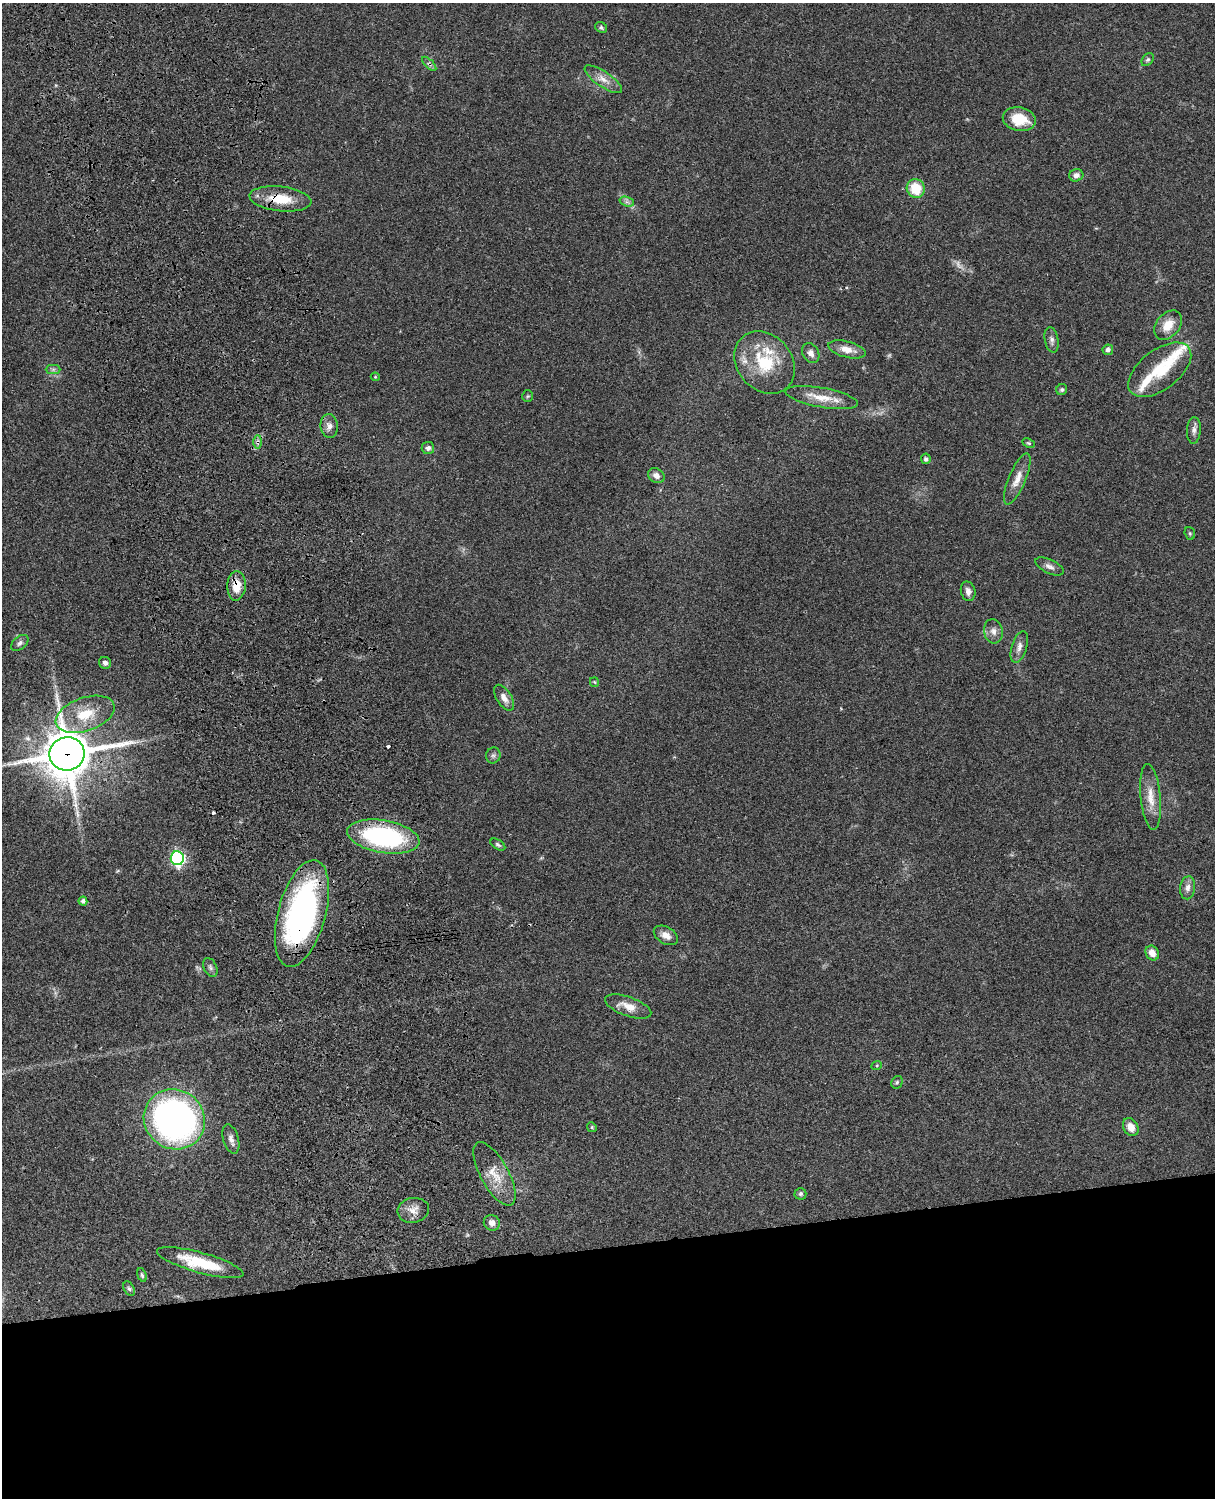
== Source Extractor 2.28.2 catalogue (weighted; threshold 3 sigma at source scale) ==
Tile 11 of 4 x 3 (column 3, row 3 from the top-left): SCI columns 2545-3757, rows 277-1772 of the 5088 x 4927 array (HDU 1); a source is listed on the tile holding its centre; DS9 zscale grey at full resolution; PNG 1217 x 1500 px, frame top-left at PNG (2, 3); each listed source drawn as its Kron ellipse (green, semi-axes under 4 px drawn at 4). Shown black and unused: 17% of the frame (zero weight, under 3 of 4 exposures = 6% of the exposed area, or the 3 px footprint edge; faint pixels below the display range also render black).
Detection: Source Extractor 2.28.2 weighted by HDU 2 'WHT'; one run over the whole footprint, this tile lists its part. Background 0.0849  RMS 0.006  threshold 0.0271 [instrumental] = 3 sigma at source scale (4.5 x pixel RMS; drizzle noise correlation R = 1.50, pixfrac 1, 0.05/0.05 arcsec/px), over >= 5 px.
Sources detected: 75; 2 too faint to see at this stretch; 2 cosmic-ray / hot-pixel residue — neither listed nor drawn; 5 inside a brighter listed object's ellipse — not listed separately; the other 66 listed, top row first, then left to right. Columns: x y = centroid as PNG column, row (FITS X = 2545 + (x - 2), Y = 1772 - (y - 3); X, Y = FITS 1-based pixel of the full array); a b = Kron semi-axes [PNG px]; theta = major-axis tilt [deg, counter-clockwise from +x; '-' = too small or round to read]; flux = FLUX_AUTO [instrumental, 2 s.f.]
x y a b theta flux
601 28 6 5 - 1.1
1148 60 7 5 50 1.2
429 64 9 3 -45 1.3
603 79 22 7 -34 5.9
1019 119 16 12 -11 15
1076 175 7 6 - 3
916 188 10 9 - 16
280 199 31 12 -6 17
627 202 7 4 -18 1.7
1168 325 16 11 50 9.1
1052 340 13 7 -79 2.4
847 349 19 8 -15 6.7
1108 350 5 5 - 2.3
811 353 10 8 -58 3.2
765 362 34 27 -51 31
53 369 7 5 1 1.5
1160 370 37 19 38 23
375 377 4 4 - 0.61
1062 390 6 5 - 1.1
528 396 6 5 - 0.85
822 398 37 9 -10 11
329 426 12 8 -82 3.4
1194 430 13 7 86 2.6
258 442 7 4 89 1.5
1029 443 6 4 -26 0.82
428 448 6 6 - 2.2
926 459 5 5 - 1.6
656 476 8 7 - 3.4
1017 479 27 8 67 7
1190 533 6 5 - 0.84
1050 566 15 6 -25 2.9
236 586 14 9 86 9.8
968 591 10 7 -76 2.8
993 631 12 9 -76 3.8
20 643 10 6 41 1.9
1019 647 16 7 73 3.8
105 663 6 6 - 2.1
594 682 5 4 - 0.75
504 698 15 7 -57 4.4
85 714 30 16 19 20
67 754 17 16 - 2400
493 755 8 7 - 1.6
1151 797 33 10 -84 10
383 837 36 16 -10 94
498 845 8 4 -32 1.2
177 858 7 6 - 130
1188 888 12 7 81 3.4
83 901 4 4 - 2
302 913 55 23 75 170
666 935 13 8 -30 4.6
1152 953 8 6 -59 5.3
210 967 10 6 -62 1.8
628 1006 24 9 -19 7.7
877 1065 5 3 - 0.65
897 1082 6 5 - 1.1
174 1119 31 29 -36 240
592 1127 5 4 - 0.74
1131 1127 9 7 -58 6.2
231 1139 15 7 -73 3.3
494 1174 35 14 -61 14
800 1194 6 6 - 1.3
413 1210 16 12 10 5.7
492 1223 8 7 - 3.4
200 1263 45 10 -15 24
142 1275 7 4 -74 1.1
129 1289 8 5 -62 1.4
Overlapping masked pixels (flux is a lower limit): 7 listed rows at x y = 429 64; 280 199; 258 442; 236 586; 67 754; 383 837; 302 913